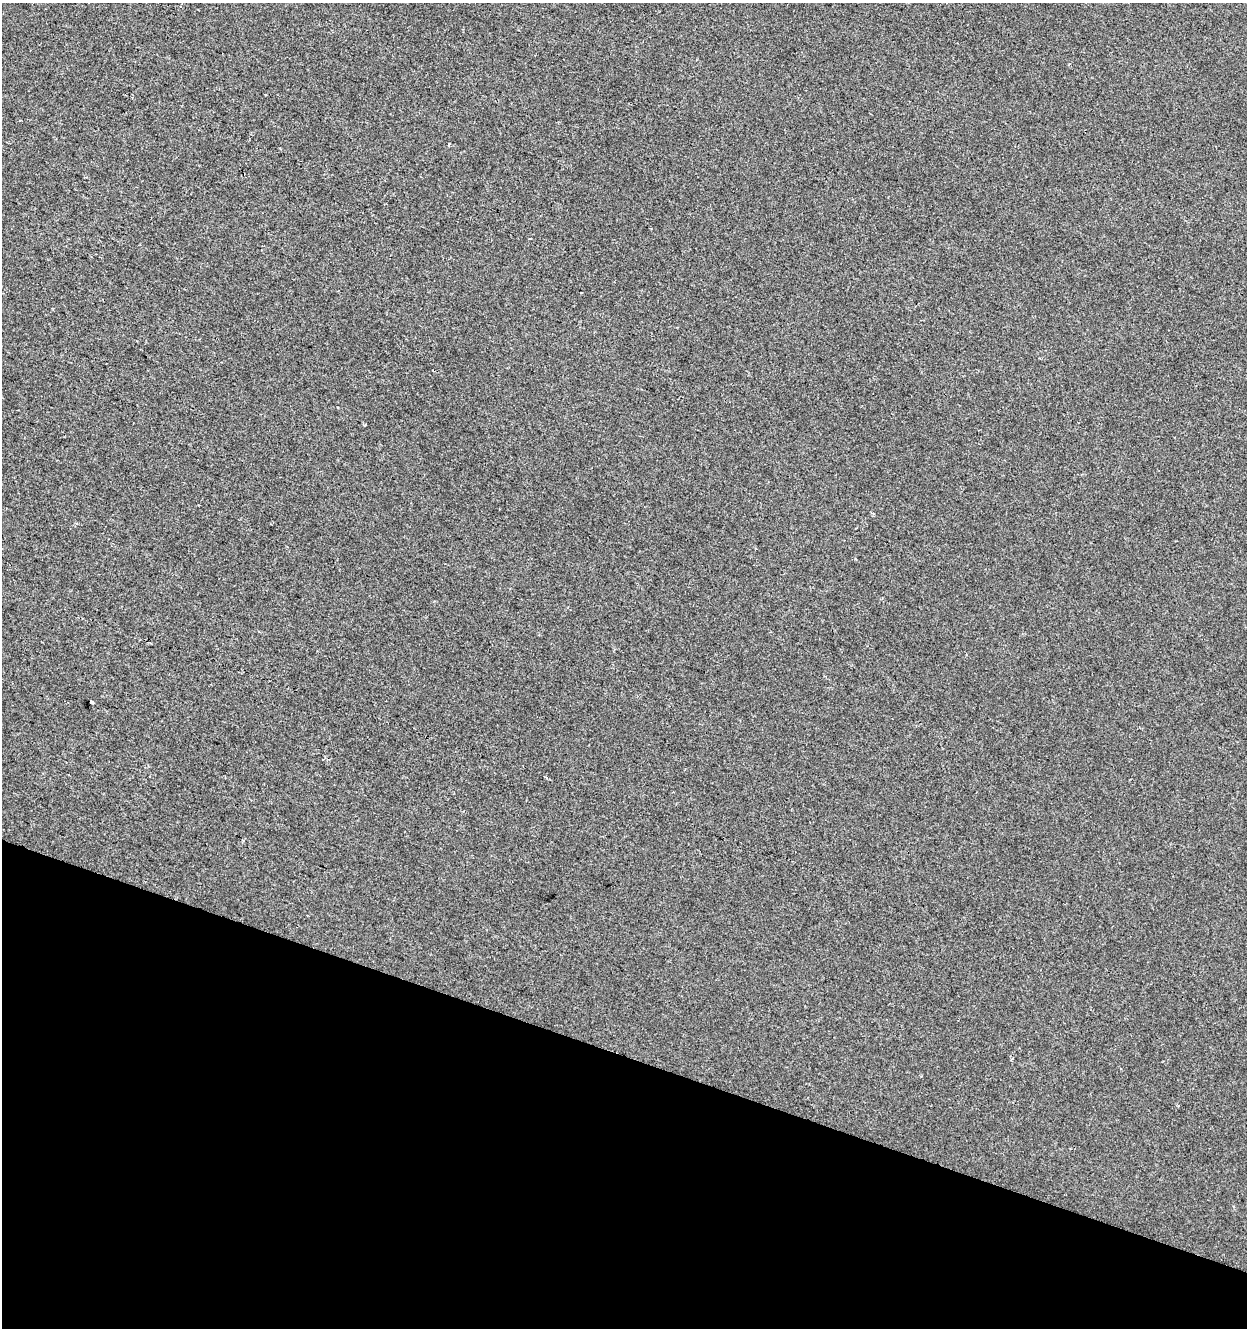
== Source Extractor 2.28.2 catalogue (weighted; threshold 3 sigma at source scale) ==
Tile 15 of 4 x 4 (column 3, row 4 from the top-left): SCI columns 2770-4014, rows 1-1326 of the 5476 x 5312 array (HDU 1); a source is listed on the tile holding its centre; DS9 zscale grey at full resolution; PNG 1249 x 1330 px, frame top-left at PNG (2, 3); no overlay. Shown black and unused: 21% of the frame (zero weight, under 2 of 3 exposures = <1% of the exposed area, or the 3 px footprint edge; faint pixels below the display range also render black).
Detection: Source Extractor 2.28.2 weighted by HDU 2 'WHT'; one run over the whole footprint, this tile lists its part. Background -6.33e-04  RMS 0.0042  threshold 0.0187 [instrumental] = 3 sigma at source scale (4.5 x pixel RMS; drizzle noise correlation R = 1.50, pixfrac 1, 0.0396/0.0396 arcsec/px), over >= 5 px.
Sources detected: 6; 2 cosmic-ray / hot-pixel residue — not listed; the other 4 listed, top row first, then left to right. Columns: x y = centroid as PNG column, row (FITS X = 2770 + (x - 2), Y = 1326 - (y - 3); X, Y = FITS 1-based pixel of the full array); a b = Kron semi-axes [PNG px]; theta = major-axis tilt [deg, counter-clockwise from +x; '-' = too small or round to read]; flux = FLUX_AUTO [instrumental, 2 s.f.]
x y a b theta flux
449 145 3 3 - 1.2
365 425 4 3 - 1
92 702 3 3 - 1.3
546 778 4 3 - 0.63